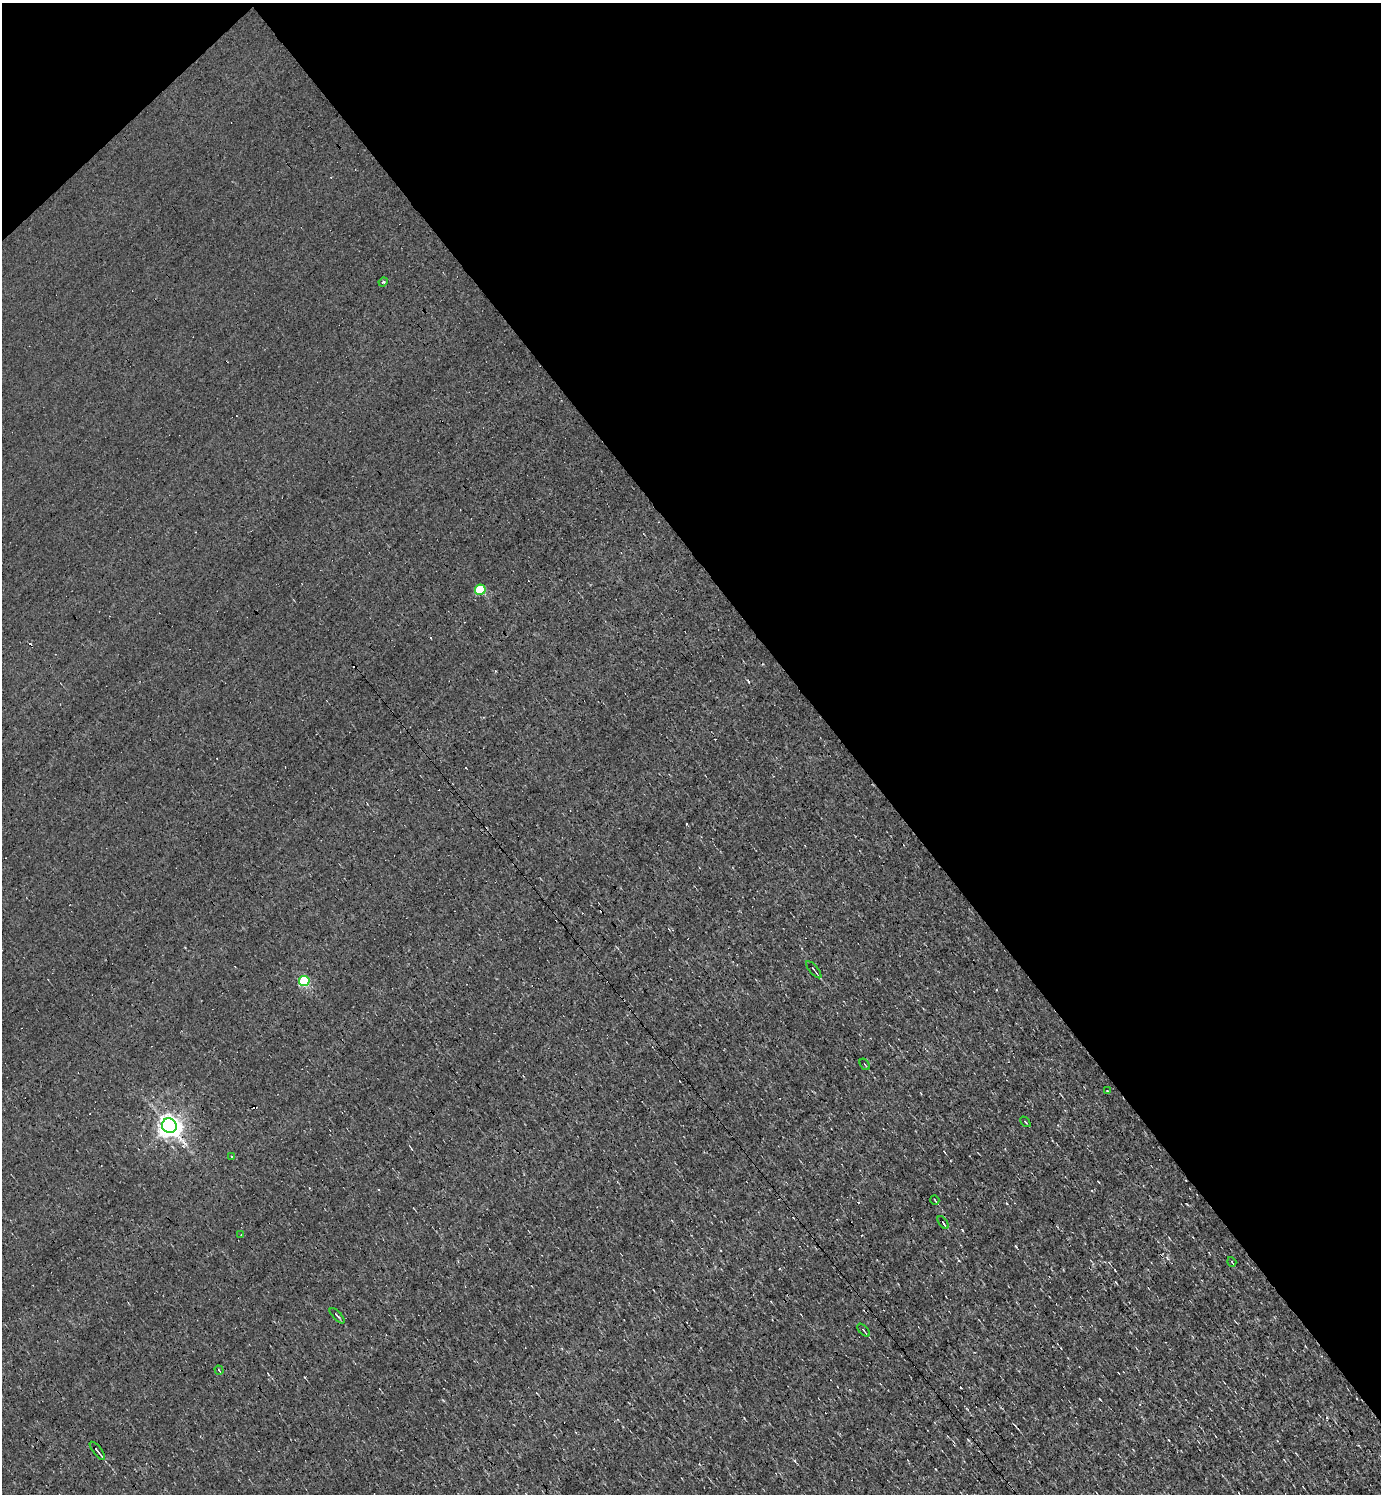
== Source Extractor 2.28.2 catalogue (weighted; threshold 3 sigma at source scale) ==
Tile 3 of 4 x 4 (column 3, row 1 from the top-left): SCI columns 2912-4290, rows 4476-5967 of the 5966 x 5967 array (HDU 1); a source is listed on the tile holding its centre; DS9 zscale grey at full resolution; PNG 1383 x 1496 px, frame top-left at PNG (2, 3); each listed source drawn as its Kron ellipse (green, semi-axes under 4 px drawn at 4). Shown black and unused: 40% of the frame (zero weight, under 3 of 4 exposures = <1% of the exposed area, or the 3 px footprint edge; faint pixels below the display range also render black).
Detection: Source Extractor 2.28.2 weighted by HDU 2 'WHT'; one run over the whole footprint, this tile lists its part. Background -4.87e-04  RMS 0.039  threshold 0.175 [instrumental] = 3 sigma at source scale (4.5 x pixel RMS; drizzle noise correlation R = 1.50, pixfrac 1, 0.05/0.05 arcsec/px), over >= 5 px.
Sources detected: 32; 15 cosmic-ray / hot-pixel residue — neither listed nor drawn; the other 17 listed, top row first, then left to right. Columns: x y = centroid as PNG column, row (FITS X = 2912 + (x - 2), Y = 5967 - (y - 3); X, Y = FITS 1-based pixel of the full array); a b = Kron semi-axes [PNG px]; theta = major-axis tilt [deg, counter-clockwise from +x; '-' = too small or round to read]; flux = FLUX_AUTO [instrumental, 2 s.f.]
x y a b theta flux
383 282 5 3 - 5.2
480 590 5 5 - 220
814 970 11 2 -50 4.6
304 981 5 5 - 340
865 1064 6 2 -55 3.2
1107 1091 2 2 - 2.8
1025 1122 6 2 -46 3.7
169 1126 7 7 - 3100
232 1156 3 2 - 7.8
935 1200 5 2 - 2.9
943 1223 7 2 -54 5.4
241 1235 3 2 - 2.3
1232 1262 5 2 - 3.1
337 1316 10 2 -46 5.1
864 1330 8 3 -47 5.9
219 1370 5 2 - 4.4
97 1451 11 2 -52 8.7
Unlisted compact peaks at least as high as the median listed source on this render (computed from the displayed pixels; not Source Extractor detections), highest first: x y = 1016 1247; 1187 1204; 1100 1399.